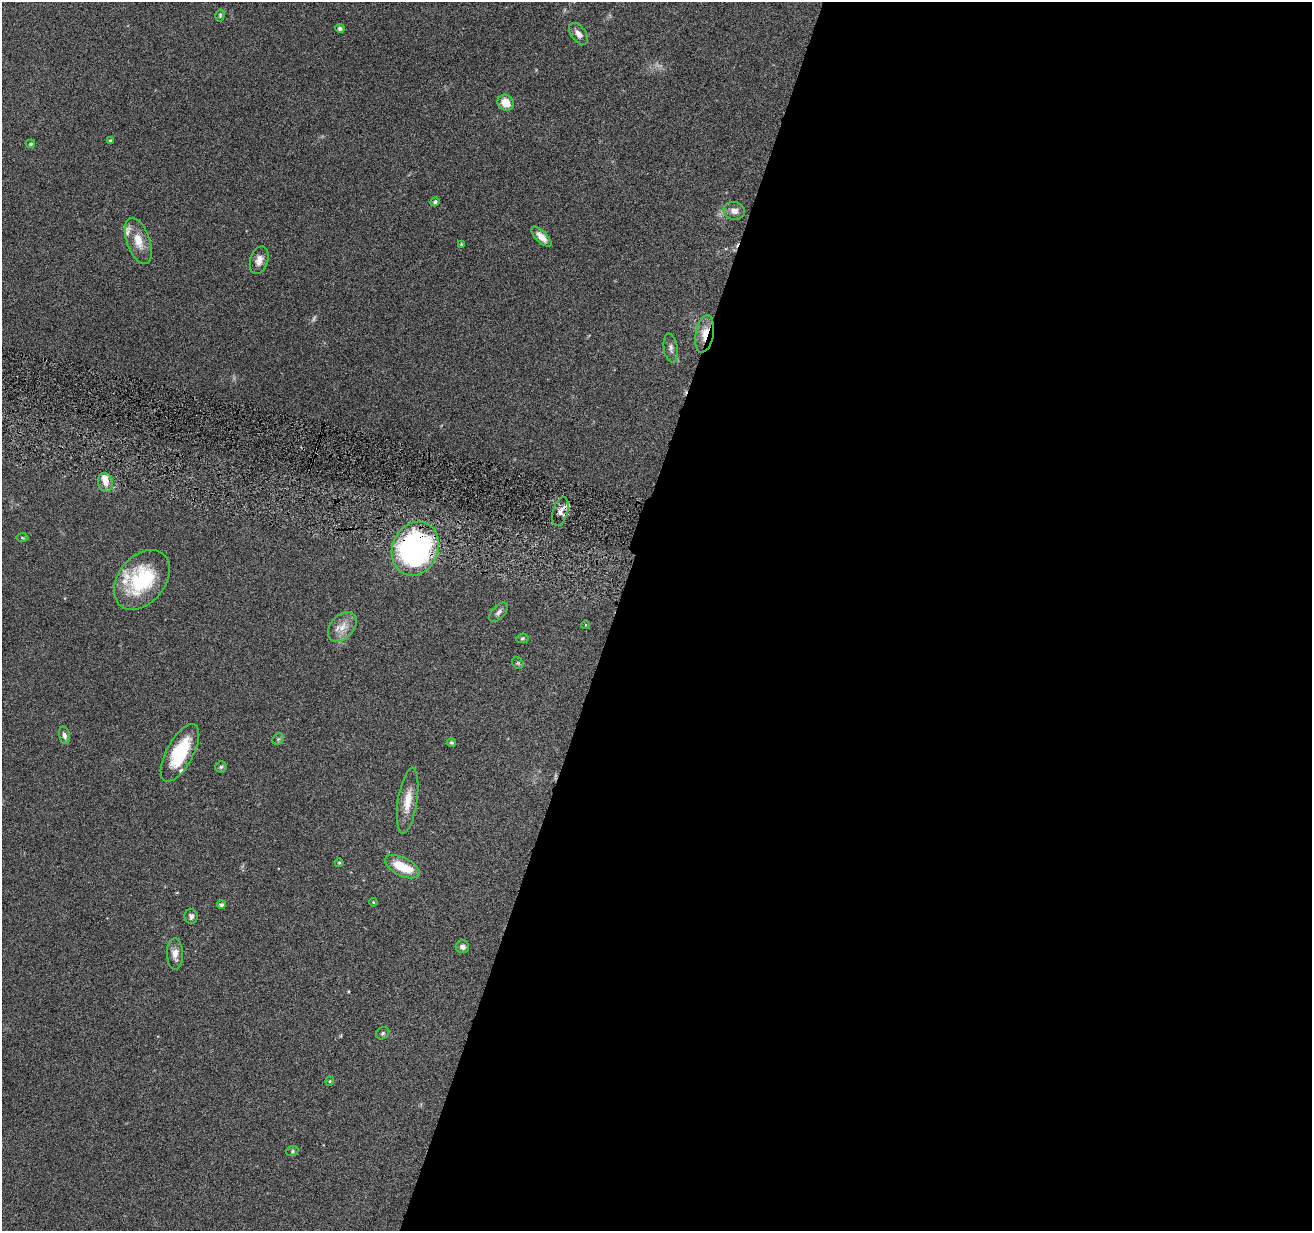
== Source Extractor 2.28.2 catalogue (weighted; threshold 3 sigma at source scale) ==
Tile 12 of 4 x 4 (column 4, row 3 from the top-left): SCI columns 3935-5244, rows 1483-2711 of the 5244 x 5297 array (HDU 1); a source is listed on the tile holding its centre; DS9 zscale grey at full resolution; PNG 1314 x 1233 px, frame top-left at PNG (2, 2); each listed source drawn as its Kron ellipse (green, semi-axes under 4 px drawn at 4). Shown black and unused: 53% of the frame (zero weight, under 4 of 8 exposures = <1% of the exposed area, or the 3 px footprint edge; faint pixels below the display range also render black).
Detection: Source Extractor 2.28.2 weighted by HDU 2 'WHT'; one run over the whole footprint, this tile lists its part. Background 0.0595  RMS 0.0042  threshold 0.0172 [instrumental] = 3 sigma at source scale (4.09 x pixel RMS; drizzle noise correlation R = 1.36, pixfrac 0.8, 0.05/0.05 arcsec/px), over >= 5 px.
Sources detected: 46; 2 too faint to see at this stretch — neither listed nor drawn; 4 inside a brighter listed object's ellipse — not listed separately; the other 40 listed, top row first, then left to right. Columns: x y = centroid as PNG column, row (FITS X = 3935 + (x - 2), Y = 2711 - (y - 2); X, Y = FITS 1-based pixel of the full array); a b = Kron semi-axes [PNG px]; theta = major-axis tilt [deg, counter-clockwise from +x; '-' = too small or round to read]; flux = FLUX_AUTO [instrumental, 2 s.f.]
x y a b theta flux
220 15 6 4 76 0.52
340 29 4 4 - 1.2
579 34 12 7 -54 2.6
505 103 8 7 - 5.3
111 141 3 3 - 0.74
31 144 4 4 - 0.65
435 202 5 4 - 0.85
734 211 11 8 -10 2.3
541 237 13 5 -46 3.1
138 241 24 11 -71 6.1
461 244 4 4 - 0.32
259 260 14 8 73 2.8
705 334 19 9 79 5.5
671 348 14 7 -82 1.6
105 482 9 7 -71 2.7
560 512 15 7 75 2.4
22 538 6 4 -1 0.49
415 549 28 23 66 88
142 580 33 23 51 27
499 612 12 6 46 1.4
586 625 4 3 - 0.27
342 627 17 11 48 4.6
522 638 6 4 6 0.6
518 663 6 5 - 0.5
64 735 9 5 -76 1.3
278 739 6 5 - 0.67
452 743 4 4 - 0.55
180 753 32 13 62 18
221 767 6 5 - 0.67
408 801 33 9 81 6.8
339 863 4 4 - 0.41
402 867 18 9 -27 9.3
373 902 4 3 - 0.34
221 905 4 4 - 0.97
191 916 7 6 - 1.4
462 947 7 6 - 1.4
175 954 16 8 -88 3.2
383 1033 7 5 34 0.69
330 1081 4 4 - 0.39
292 1151 6 5 - 0.51
Overlapping masked pixels (flux is a lower limit): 3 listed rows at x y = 705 334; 560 512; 415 549